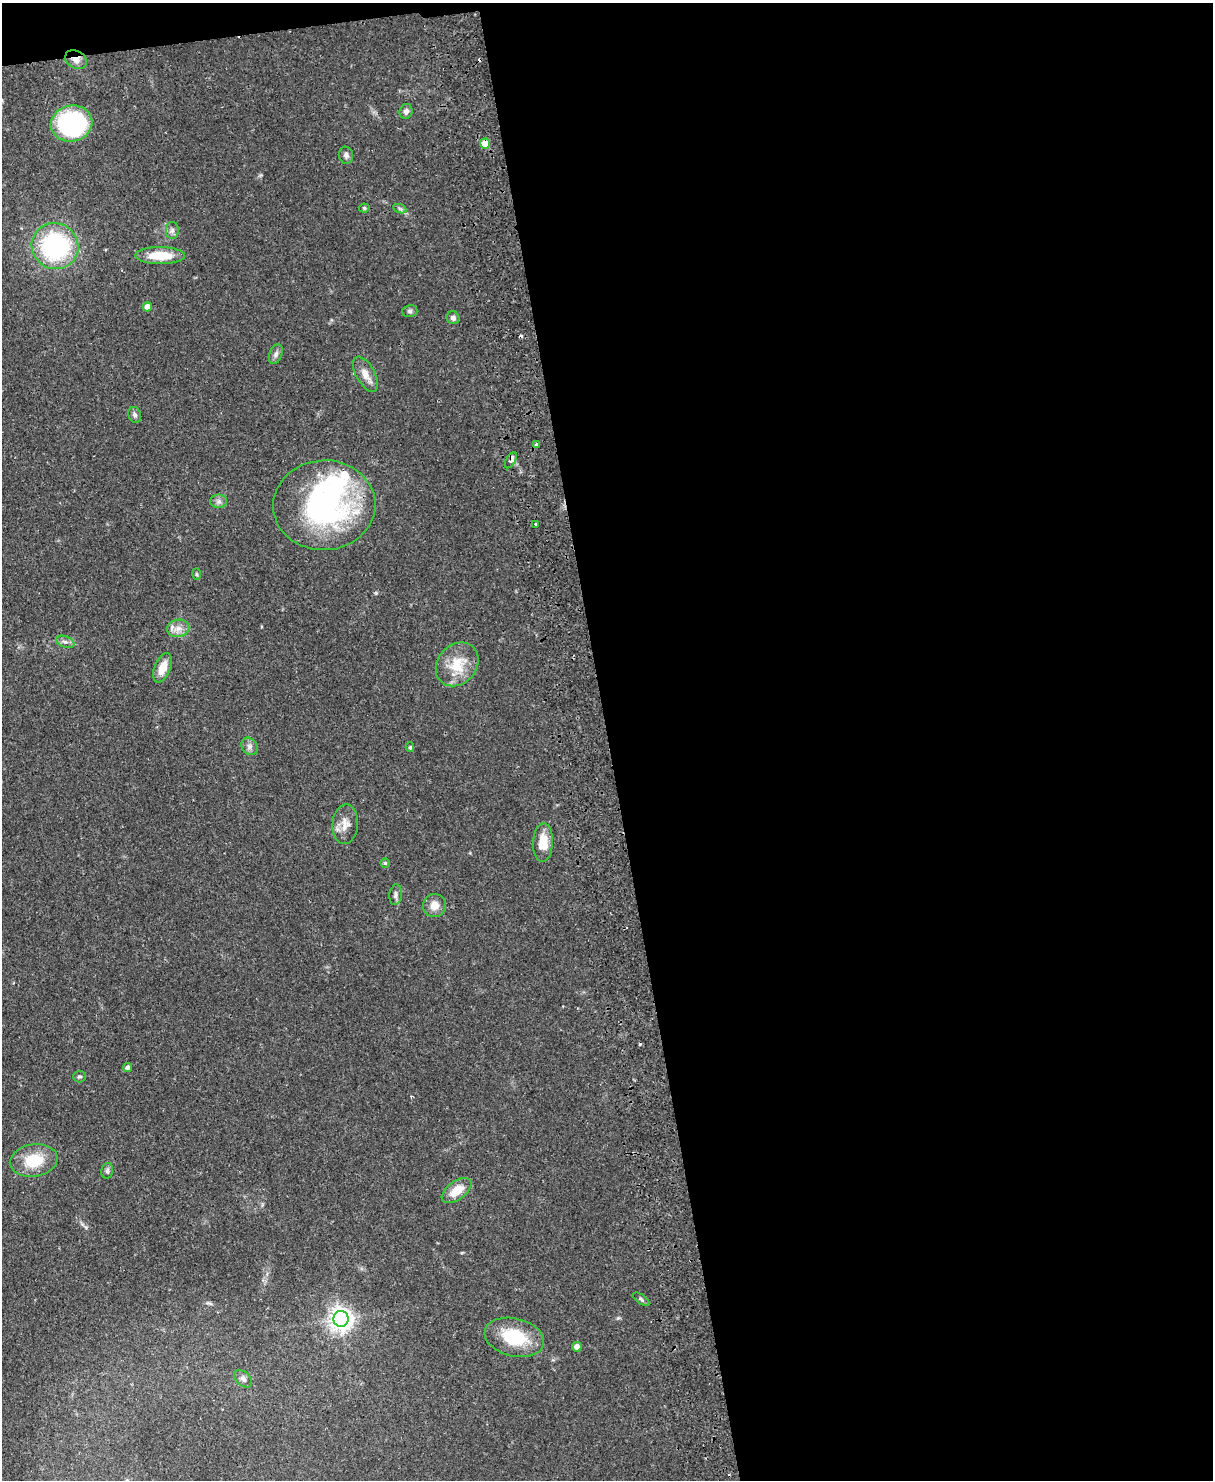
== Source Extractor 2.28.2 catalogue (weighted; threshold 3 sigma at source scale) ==
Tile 4 of 4 x 3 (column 4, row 1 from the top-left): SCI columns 3691-4901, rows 3219-4696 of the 4958 x 4848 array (HDU 1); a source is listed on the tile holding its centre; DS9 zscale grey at full resolution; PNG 1215 x 1482 px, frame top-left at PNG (2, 3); each listed source drawn as its Kron ellipse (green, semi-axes under 4 px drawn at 4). Shown black and unused: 51% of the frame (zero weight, under 2 of 3 exposures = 3% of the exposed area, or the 3 px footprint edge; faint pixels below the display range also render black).
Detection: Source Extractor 2.28.2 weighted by HDU 2 'WHT'; one run over the whole footprint, this tile lists its part. Background 0.0581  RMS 0.0056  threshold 0.025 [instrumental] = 3 sigma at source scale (4.5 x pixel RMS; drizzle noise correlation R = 1.50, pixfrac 1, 0.05/0.05 arcsec/px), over >= 5 px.
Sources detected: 49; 2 inside a brighter object's white glare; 3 cosmic-ray / hot-pixel residue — neither listed nor drawn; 1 inside a brighter listed object's ellipse — not listed separately; the other 43 listed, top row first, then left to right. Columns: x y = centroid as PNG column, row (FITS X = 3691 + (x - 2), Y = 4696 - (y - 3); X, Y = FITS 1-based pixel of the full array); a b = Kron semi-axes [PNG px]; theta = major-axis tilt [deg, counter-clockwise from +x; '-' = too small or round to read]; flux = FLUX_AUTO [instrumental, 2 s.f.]
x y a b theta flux
76 60 11 8 -31 4
406 111 7 6 - 2.1
72 123 21 18 11 83
485 144 5 5 - 8.3
346 155 8 7 - 1.9
364 208 5 4 - 0.88
400 209 7 4 -19 1.1
172 231 8 6 88 1.7
55 246 24 23 - 75
160 256 25 8 0 15
147 307 4 4 - 3.6
410 311 8 6 14 1.2
453 318 6 6 - 1.9
276 354 10 6 67 1.9
366 374 19 9 -61 5.5
135 415 8 6 -68 1.7
537 444 3 3 - 2.3
511 460 9 4 61 2.3
219 501 8 6 0 1.9
324 505 51 45 3 120
536 524 3 3 - 1.6
196 574 6 4 -88 0.65
178 628 11 8 10 4
65 642 9 5 -20 2
457 664 23 19 48 15
162 668 15 8 68 8
249 746 9 7 -54 2.2
410 747 5 4 - 0.74
345 824 20 12 85 5.9
543 842 19 10 87 11
385 863 4 4 - 0.75
396 895 10 6 83 1.9
434 905 12 11 - 5.4
128 1067 4 4 - 1.7
80 1077 6 6 - 1
34 1160 24 16 9 18
107 1171 8 6 75 1.3
457 1191 17 9 36 9.4
641 1299 9 4 -34 1.1
341 1319 8 7 - 430
514 1337 30 19 -14 25
577 1347 5 5 - 3.4
243 1379 11 7 -43 2.2
Overlapping masked pixels (flux is a lower limit): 3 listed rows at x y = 76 60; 485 144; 511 460